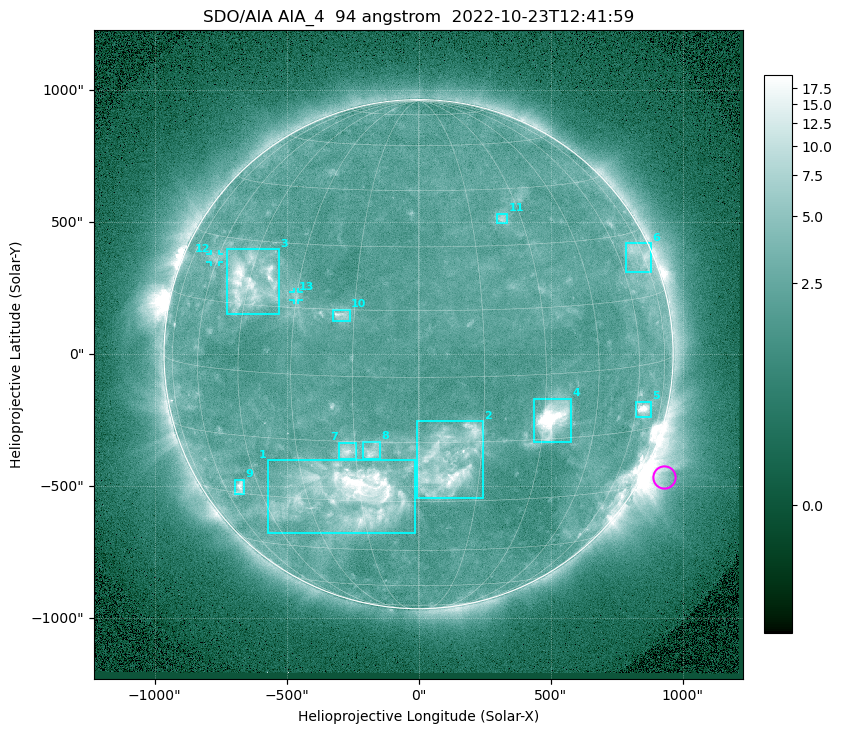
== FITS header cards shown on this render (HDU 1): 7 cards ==
TELESCOP= 'SDO/AIA '           / For AIA: SDO/AIA
INSTRUME= 'AIA_4   '           / For AIA: AIA_ATA1, AIA_ATA2, AIA_ATA3 or AIA_AT
WAVELNTH=                   94 / [angstrom] Wavelength
WAVEUNIT= 'angstrom'           / Wavelength unit: angstrom
DATE-OBS= '2022-10-23T12:41:59.137' / [ISO] Date when observation started; ISO 8
CTYPE1  = 'HPLN-TAN'           / CTYPE1: HPLN
CTYPE2  = 'HPLT-TAN'           / CTYPE2: HPLT

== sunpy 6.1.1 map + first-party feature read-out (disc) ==
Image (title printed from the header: SDO/AIA AIA_4  94 angstrom  2022-10-23T12:41:59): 1024 x 1024 px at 2.4 arcsec/px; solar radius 964 arcsec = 402 px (full disc in frame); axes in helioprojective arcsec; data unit not stated in the header (colour bar unlabelled)
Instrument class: DISC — disc imager (sunpy class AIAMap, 94 A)
Bright regions (active regions / flare kernels): reference = the median radial profile (limb darkening/brightening removed); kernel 9 px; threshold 5 sigma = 2.91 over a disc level ~2.22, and >= 1.15x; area >= 12 px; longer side >= 10 px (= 24 arcsec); searched inside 0.97 R_sun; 13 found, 13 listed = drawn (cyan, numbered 1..; 2 of them under ~33 arcsec drawn as corner ticks so the feature stays visible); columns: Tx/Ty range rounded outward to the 5 arcsec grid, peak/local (2 s.f.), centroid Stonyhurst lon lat
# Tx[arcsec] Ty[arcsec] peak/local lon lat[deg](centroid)
1 -570..-10 -680..-400 11 -18 -28
2 -10..245 -545..-255 7.3 +7 -20
3 -730..-525 150..400 8.3 -45 +20
4 440..580 -335..-165 19 +32 -10
5 820..880 -240..-180 8.2 +64 -10
6 785..880 310..420 3.4 +71 +25
7 -305..-235 -395..-335 5 -17 -17
8 -210..-145 -395..-330 4.7 -11 -17
9 -695..-660 -530..-475 6.1 -53 -28
10 -325..-260 125..170 4.4 -18 +14
11 295..335 495..535 3.3 +24 +37
12 -790..-755 350..380 2.7 -61 +25
13 -475..-455 205..235 2.6 -30 +18
Off-limb structures (1.02-1.3 R_sun): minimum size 162 px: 6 found; the strongest spans PA ~225..265 deg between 1.02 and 1.3 R_sun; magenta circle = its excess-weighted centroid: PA ~245 deg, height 1.08 R_sun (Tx ~930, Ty ~-465 arcsec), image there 3.3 x the reference